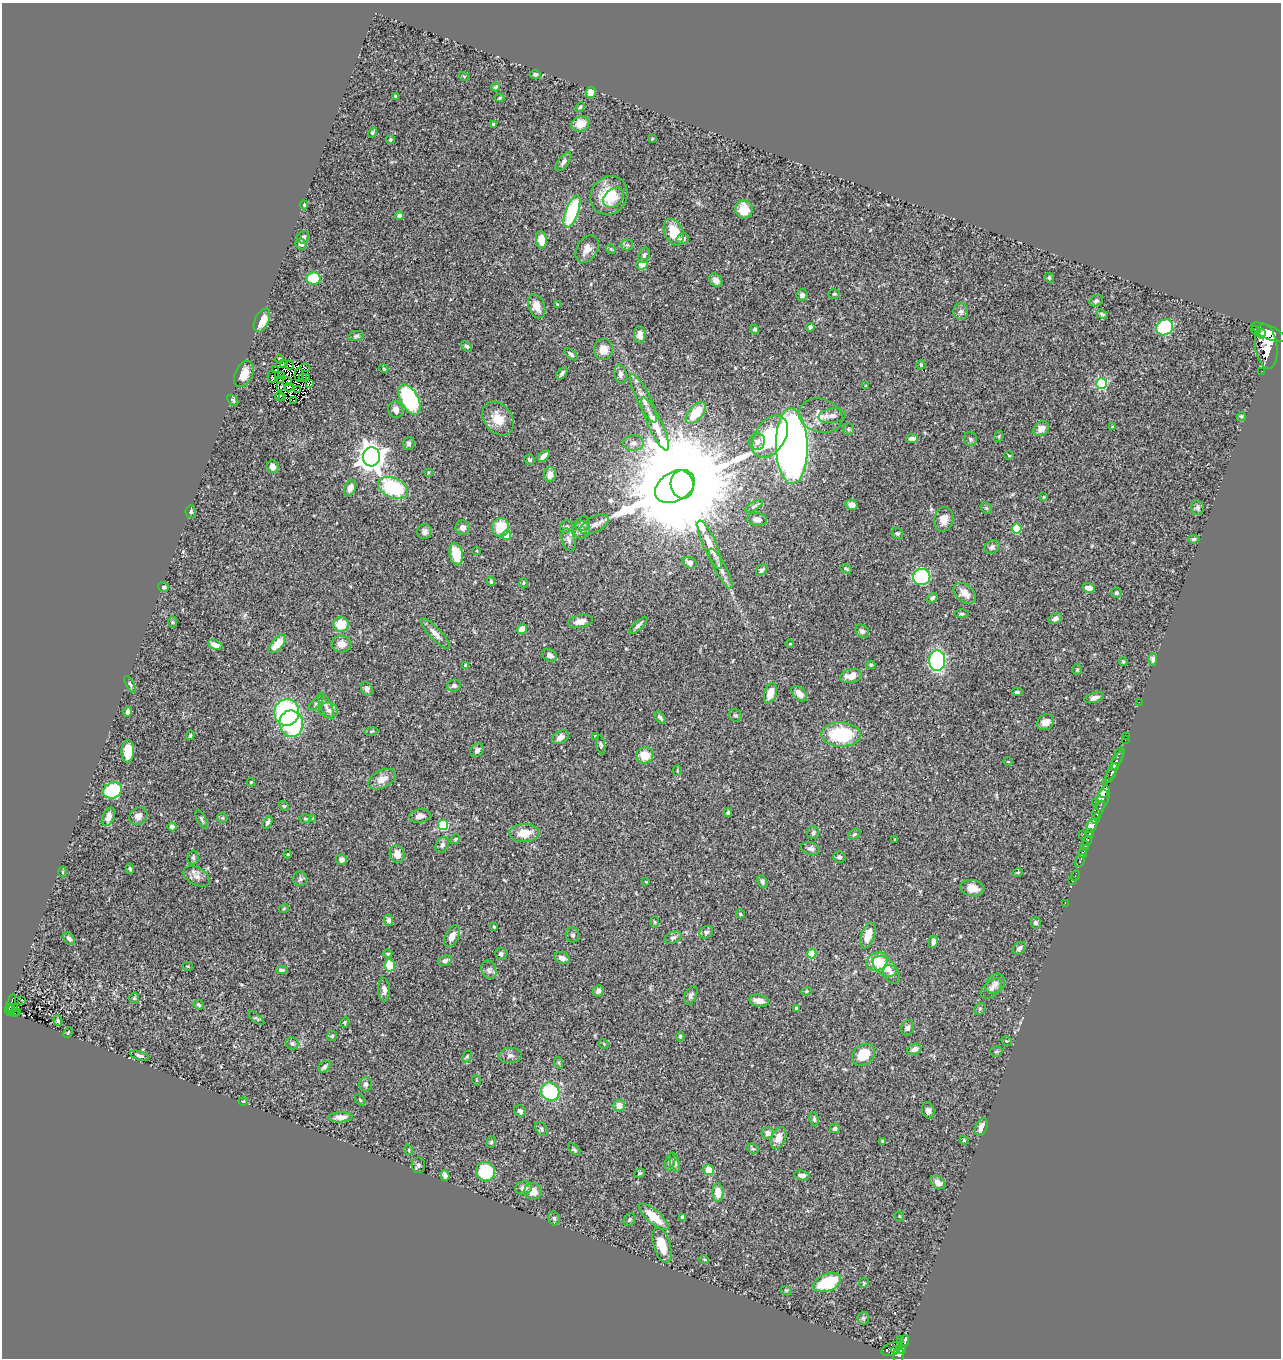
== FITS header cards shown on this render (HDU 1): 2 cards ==
NAXIS1  =                 1279
NAXIS2  =                 1356

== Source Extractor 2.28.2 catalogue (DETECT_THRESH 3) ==
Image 1279 x 1356 px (HDU 1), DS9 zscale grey, 1 PNG px = 1 image px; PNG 1283 x 1360 px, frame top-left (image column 1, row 1356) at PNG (2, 3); each listed source drawn as its Kron ellipse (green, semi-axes under 4 px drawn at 4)
Background 0.459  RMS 0.023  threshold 0.0705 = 3 sigma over >= 5 px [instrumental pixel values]
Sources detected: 365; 3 with non-positive FLUX_AUTO (blend fragments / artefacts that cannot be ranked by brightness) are neither listed nor drawn; the other 362 listed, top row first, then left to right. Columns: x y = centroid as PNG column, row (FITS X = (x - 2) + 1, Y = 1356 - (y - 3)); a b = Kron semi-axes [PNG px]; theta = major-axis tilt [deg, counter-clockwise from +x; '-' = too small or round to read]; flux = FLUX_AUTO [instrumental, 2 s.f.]
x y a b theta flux
535 74 5 4 - 3.3
464 76 5 3 - 1.3
496 87 4 3 - 1.6
591 92 6 5 - 11
395 97 4 3 - 2.1
500 98 5 4 - 1.8
580 107 5 4 - 2.2
580 124 9 7 21 18
494 125 3 3 - 2.5
373 132 5 3 - 2.5
652 139 4 2 - 1.1
390 140 4 4 - 2.1
563 162 11 5 53 5.6
609 195 20 18 53 49
613 198 12 8 44 17
304 205 4 4 - 2.3
744 209 9 8 - 32
572 212 17 6 70 140
399 216 4 4 - 6.7
674 232 14 9 -67 34
303 237 7 5 43 3.9
683 239 6 5 - 5.8
541 240 8 5 -84 23
301 244 5 5 - 5.7
627 245 5 5 - 3.2
587 249 15 10 59 14
611 249 5 4 - 1.8
644 255 8 5 72 3.9
642 264 6 5 - 16
313 278 7 6 - 52
1049 278 5 4 - 2.1
716 280 7 5 -51 8.7
834 294 6 4 0 2.2
802 295 6 5 - 5
1096 301 7 5 27 3.4
557 304 3 2 - 1.1
537 306 12 8 -68 16
961 312 8 7 - 5.6
1102 314 6 3 -19 2.5
262 320 12 7 64 20
810 327 4 3 - 3.7
1165 327 9 7 36 140
755 329 4 4 - 3.5
1256 330 5 3 - 130
1269 332 19 6 -24 1500
1261 334 4 3 - 230
640 335 8 6 -86 9
356 336 8 5 11 3.1
467 346 6 4 -39 2.9
1266 346 22 11 -82 2200
603 349 10 9 - 17
571 354 8 4 -41 3.5
279 359 4 3 - 1.4
283 363 3 2 - 1.4
289 365 4 2 - 0.97
921 365 4 4 - 1.6
305 368 5 4 - 3.6
276 369 2 2 - 0.71
384 369 4 3 - 1.4
1262 371 2 2 - 1.6
562 373 7 3 51 3.5
244 374 14 8 64 17
620 374 10 6 -81 5.9
299 375 7 2 83 1.2
282 376 4 3 - 0.32
272 377 6 2 90 0.84
303 377 3 2 - 1.7
307 378 2 2 - 1.2
280 380 4 2 - 0.54
287 381 5 2 - 2.5
1101 383 5 5 - 120
310 384 3 3 - 170
866 386 4 3 - 1.5
281 387 3 2 - 1.7
289 387 4 2 - 0.47
298 390 3 2 - 0.28
279 396 4 3 - 4
283 398 3 2 - 2.2
643 398 27 6 -64 15
409 399 16 9 -62 160
233 400 6 4 -54 2.7
293 400 3 2 - 3
396 410 8 7 - 9.7
696 413 13 7 49 34
821 416 22 16 -17 29
832 416 14 7 7 8.9
1241 416 4 4 - 1.9
498 419 18 14 -51 26
655 424 29 7 -65 28
1113 427 3 3 - 2.1
848 429 6 5 - 2.6
1041 429 8 6 39 12
999 436 6 4 73 1.5
770 437 23 15 57 97
912 439 6 4 5 6.9
970 439 7 6 - 3.4
757 442 8 7 - 6.6
633 443 10 8 0 7.3
409 444 6 5 - 4.4
792 446 38 16 -89 1400
1009 455 5 3 - 1.3
544 456 7 4 45 9
372 457 9 8 - 1600
529 460 5 5 - 3.3
273 467 6 6 - 8.9
428 472 4 3 - 1.3
550 474 7 6 - 11
682 485 14 11 -79 65000
675 486 21 14 30 11000
350 488 9 5 66 10
393 488 16 10 -23 120
1044 497 3 3 - 1.8
852 505 6 5 - 8.1
754 506 10 4 31 2.9
986 508 6 4 -44 2.6
1198 508 7 6 - 3.4
191 511 6 5 - 3.4
757 519 10 6 -7 7.1
944 519 12 9 80 13
582 524 8 6 51 3.9
594 524 15 8 28 10
463 527 7 7 - 7.7
500 527 9 8 - 40
566 527 7 6 - 3.6
1017 529 5 5 - 67
582 530 8 8 - 7.1
425 532 7 7 - 5.7
897 533 6 5 - 2.4
506 535 5 4 - 18
1194 539 5 4 - 2.8
569 540 12 6 -74 7.3
710 545 26 6 -67 24
992 547 8 6 39 4.6
477 551 4 3 - 1.2
456 554 11 6 -77 37
690 563 7 5 -26 8.2
721 569 22 6 -62 12
846 569 6 3 -31 2.1
762 570 7 5 48 4.2
922 577 8 8 - 140
491 582 4 4 - 3.1
524 583 5 3 - 1.6
163 587 5 5 - 3.3
1089 588 6 5 - 13
965 593 13 8 -40 18
1116 593 5 5 - 2.8
932 598 5 4 - 3.5
962 614 7 3 0 2.1
1055 619 7 5 28 5.6
580 621 12 6 12 12
172 622 6 4 90 1.9
341 624 7 7 - 35
638 625 12 3 42 4.6
522 629 5 4 - 15
862 631 7 6 - 4.6
435 634 20 6 -46 10
278 644 11 5 50 24
341 644 9 8 - 13
790 644 4 3 - 1.1
215 645 7 4 -25 9.3
550 655 8 5 -32 8.5
1153 659 6 4 89 3.4
937 661 10 8 90 200
1123 661 4 3 - 1.8
466 665 4 4 - 6.3
871 665 5 3 - 2.1
1077 670 5 4 - 2.1
851 676 11 6 14 17
130 684 9 4 -61 2.7
454 686 7 5 11 4.3
367 689 7 5 -69 5.9
1017 692 6 3 0 2.9
770 693 11 6 72 22
799 694 9 5 -46 11
1094 698 10 5 17 6.8
1139 702 2 2 - 4.9
316 703 9 4 44 3
326 706 14 6 -65 6.9
329 710 9 7 -9 7
128 712 5 4 - 5.8
287 712 13 12 - 190
735 715 6 6 - 3.2
660 717 7 3 -51 3.2
1045 722 9 7 31 11
291 724 13 11 -81 150
371 731 7 3 9 1.8
841 734 20 12 -1 98
190 735 5 3 - 1.8
1126 736 2 2 - 1.1
560 737 9 6 28 7.9
595 737 3 3 - 2.1
1125 740 2 2 - 3.6
601 745 10 4 -80 3.2
477 750 7 6 - 5
128 752 11 6 89 32
645 755 9 8 - 25
1117 758 12 3 70 160
1008 762 4 3 - 1.2
1114 767 20 4 61 270
677 771 5 3 - 1.4
1112 773 11 4 66 280
382 779 15 8 26 15
251 782 4 4 - 1.6
113 790 9 7 24 110
1103 793 3 3 - 1800
1103 798 13 6 73 160
1095 803 3 2 - 3.1
284 806 5 4 - 1.8
1098 810 10 4 64 190
728 813 4 3 - 2.3
138 816 10 8 44 9
420 816 11 6 9 8.8
108 817 10 6 66 10
222 818 5 5 - 2.2
305 818 6 4 -1 1.6
1096 818 6 2 63 280
201 819 10 3 -62 2.5
313 819 4 4 - 1.3
268 822 7 4 59 3.3
443 825 5 5 - 86
1091 825 7 5 69 370
172 827 4 4 - 6.3
524 833 15 9 2 25
813 833 6 6 - 3.4
1090 833 4 3 - 120
854 834 7 4 38 2.4
1083 834 2 2 - 4.8
455 839 5 4 - 1.9
895 840 3 3 - 1.2
1087 841 5 3 - 170
442 845 8 6 58 4.9
1085 846 5 3 - 140
810 849 10 6 -13 5.1
1083 852 5 3 - 100
288 854 4 3 - 1.7
397 854 9 7 -73 15
839 857 6 5 - 3.9
193 858 7 5 78 3.3
341 860 5 5 - 6
1080 860 7 3 65 83
130 869 5 3 - 2.5
63 872 5 3 - 1.4
1018 872 5 3 - 1.3
1075 875 5 2 - 11
197 876 14 8 -28 9.6
300 879 7 7 - 4.2
1073 881 2 2 - 6
646 882 4 2 - 1
762 882 7 4 -67 3.1
972 888 12 8 -9 15
1065 903 2 2 - 4.4
284 908 5 3 - 1.5
740 914 4 3 - 1.7
388 920 6 4 -77 4.3
655 922 5 3 - 1.5
1036 923 5 5 - 4.8
494 926 3 3 - 1.5
706 932 7 6 - 3.9
573 935 7 6 - 4.3
868 935 13 6 72 22
452 936 11 6 63 12
673 938 9 5 23 4.5
69 939 7 5 -50 4.7
933 942 6 4 75 6.1
1019 948 7 5 40 3.9
388 954 4 3 - 2.6
501 954 6 5 - 4.9
812 954 4 4 - 52
562 958 8 5 -20 7.1
445 961 7 5 20 4.5
877 961 11 9 25 39
390 965 6 5 - 39
188 966 5 3 - 1.3
884 966 13 8 -36 28
282 970 6 3 -4 2.9
489 970 9 7 -71 5.9
892 974 10 7 -56 6.5
995 983 11 8 44 8
991 989 13 7 42 6.7
384 990 12 6 -88 8.3
598 991 6 5 - 4
806 991 5 4 - 1.9
691 995 10 5 64 4.2
134 998 5 5 - 1.8
22 1000 3 2 - 1.5
759 1001 10 6 -11 11
11 1003 9 3 73 37
199 1005 5 4 - 2.6
796 1008 4 4 - 1.8
12 1009 6 3 39 18
980 1009 6 5 - 2.8
9 1010 6 3 -81 28
14 1012 3 2 - 6.2
18 1013 3 2 - 1.3
256 1018 9 3 -39 2.1
58 1021 6 4 -73 2.2
345 1022 5 3 - 1.8
908 1028 8 6 66 5
68 1033 6 2 64 1.3
332 1036 5 5 - 2.6
680 1036 5 4 - 2.2
1007 1041 5 3 - 1.6
292 1043 6 6 - 3.5
604 1044 5 4 - 1.3
914 1049 7 5 24 7.9
996 1051 6 5 - 2.4
510 1055 11 8 2 7.2
863 1055 12 9 39 38
139 1056 10 4 -16 4.1
467 1056 6 4 62 2.4
559 1063 6 4 -72 2.1
324 1067 7 5 40 3.6
476 1080 5 3 - 1.3
365 1084 7 6 - 4.4
550 1092 10 8 -43 130
360 1100 6 3 -54 1.8
243 1101 4 3 - 1.8
619 1105 6 5 - 14
928 1110 8 6 -72 5.8
520 1111 6 5 - 5.8
340 1117 12 5 3 9.4
814 1119 7 4 -82 3.2
981 1127 9 5 68 9.3
835 1128 5 5 - 4.4
541 1129 8 5 -55 3.2
768 1133 6 5 - 7.3
778 1138 11 7 66 14
964 1140 5 4 - 1.9
883 1141 3 3 - 2.1
491 1142 6 4 67 2.6
753 1149 6 4 -18 2.3
409 1150 5 3 - 1.5
574 1150 8 4 -42 2.5
670 1162 8 5 74 3.3
675 1162 10 4 -75 4.7
418 1165 8 6 -80 3.9
709 1170 5 5 - 26
485 1172 10 9 - 85
640 1173 5 4 - 2.1
445 1175 5 4 - 6.2
802 1175 7 5 -8 6.7
938 1182 8 5 -37 9.5
524 1188 8 6 11 7.9
533 1191 9 8 - 16
718 1193 9 5 -88 21
899 1216 5 4 - 1.6
654 1217 19 6 -41 33
683 1217 4 4 - 3.9
554 1218 7 5 -76 3.3
630 1220 7 5 54 2.8
662 1245 18 8 -72 26
704 1259 5 3 - 1.3
827 1283 15 8 22 69
864 1283 5 4 - 1.8
786 1290 6 3 -17 1.8
863 1318 6 6 - 3
900 1340 2 2 - 4.2
905 1340 6 3 -87 83
891 1349 10 6 21 190
901 1349 4 4 - 120
895 1350 4 3 - 77
899 1355 9 5 86 220
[3 non-positive-flux detections neither listed nor drawn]